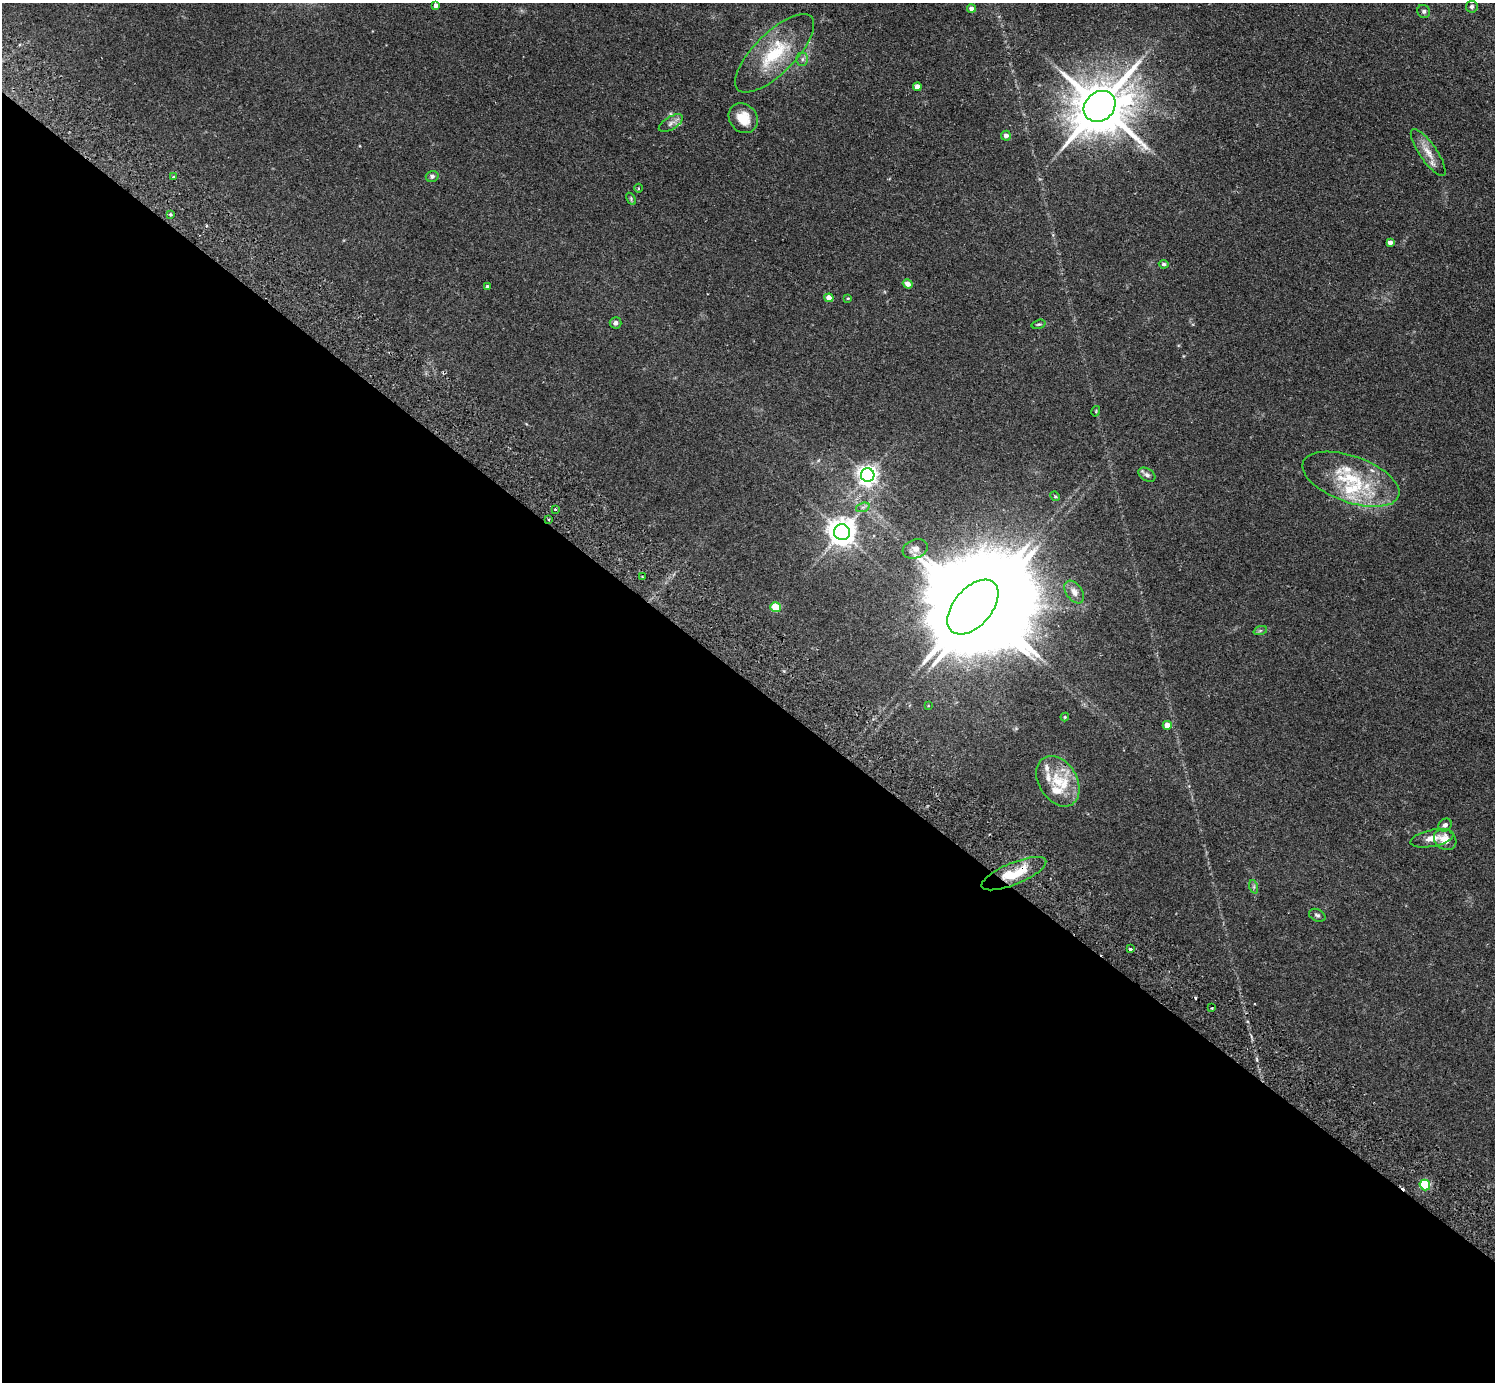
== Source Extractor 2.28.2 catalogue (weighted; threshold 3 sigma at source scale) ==
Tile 14 of 4 x 4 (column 2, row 4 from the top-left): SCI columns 1533-3025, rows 344-1723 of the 6053 x 6064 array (HDU 1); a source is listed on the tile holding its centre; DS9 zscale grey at full resolution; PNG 1497 x 1384 px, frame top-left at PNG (2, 3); each listed source drawn as its Kron ellipse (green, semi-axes under 4 px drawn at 4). Shown black and unused: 51% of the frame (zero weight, under 2 of 3 exposures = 3% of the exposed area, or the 3 px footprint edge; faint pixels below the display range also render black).
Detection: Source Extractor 2.28.2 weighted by HDU 2 'WHT'; one run over the whole footprint, this tile lists its part. Background 0.0814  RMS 0.0058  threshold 0.026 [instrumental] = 3 sigma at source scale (4.5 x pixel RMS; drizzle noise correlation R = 1.50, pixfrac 1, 0.05/0.05 arcsec/px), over >= 5 px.
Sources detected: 63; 2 inside a brighter object's white glare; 2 cosmic-ray / hot-pixel residue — neither listed nor drawn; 6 inside a brighter listed object's ellipse — not listed separately; the other 53 listed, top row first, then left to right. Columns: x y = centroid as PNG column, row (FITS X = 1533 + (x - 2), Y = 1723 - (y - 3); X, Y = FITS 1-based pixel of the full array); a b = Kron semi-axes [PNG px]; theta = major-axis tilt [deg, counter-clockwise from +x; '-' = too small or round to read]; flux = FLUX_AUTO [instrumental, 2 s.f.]
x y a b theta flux
436 5 4 4 - 2.1
1472 7 6 5 - 1.1
971 8 4 4 - 2.3
1424 11 7 6 - 1.4
775 53 52 20 45 31
802 59 6 6 - 1.4
917 87 4 4 - 4.8
1100 106 17 14 40 3400
743 118 16 13 -49 9.8
671 123 13 6 32 2.5
1006 136 5 5 - 2.4
1428 152 28 8 -55 6.9
432 176 6 5 - 1.5
173 177 4 3 - 0.52
638 188 4 3 - 0.55
631 199 6 4 -59 0.85
170 214 3 3 - 0.9
1390 242 4 4 - 2.3
1164 264 5 4 - 0.94
908 284 5 4 - 3.5
487 286 4 3 - 0.79
829 298 4 4 - 6.5
848 298 4 3 - 0.5
615 323 6 5 - 1.7
1038 324 7 4 17 0.78
1096 411 5 3 - 0.51
868 475 7 6 - 310
1147 475 9 6 -33 1.7
1351 479 51 23 -19 37
1055 496 5 4 - 0.66
863 507 7 4 18 1.3
555 509 3 3 - 0.91
549 519 3 2 - 0.42
842 532 8 8 - 700
915 549 13 9 19 3.6
642 577 3 3 - 0.56
1074 592 13 8 -56 3.4
775 607 5 5 - 19
973 607 32 19 49 12000
1260 631 7 4 19 0.88
928 706 4 3 - 0.36
1065 717 4 4 - 0.54
1167 725 4 4 - 6
1058 781 27 19 -58 19
1445 825 7 6 - 1.7
1432 838 22 8 12 5.4
1445 840 12 9 -37 7.5
1014 874 35 11 22 17
1254 887 7 4 -72 0.97
1317 915 8 6 -26 1.3
1130 949 3 3 - 1.2
1212 1008 3 2 - 0.64
1425 1185 5 5 - 31
Overlapping masked pixels (flux is a lower limit): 2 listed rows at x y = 1100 106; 1014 874